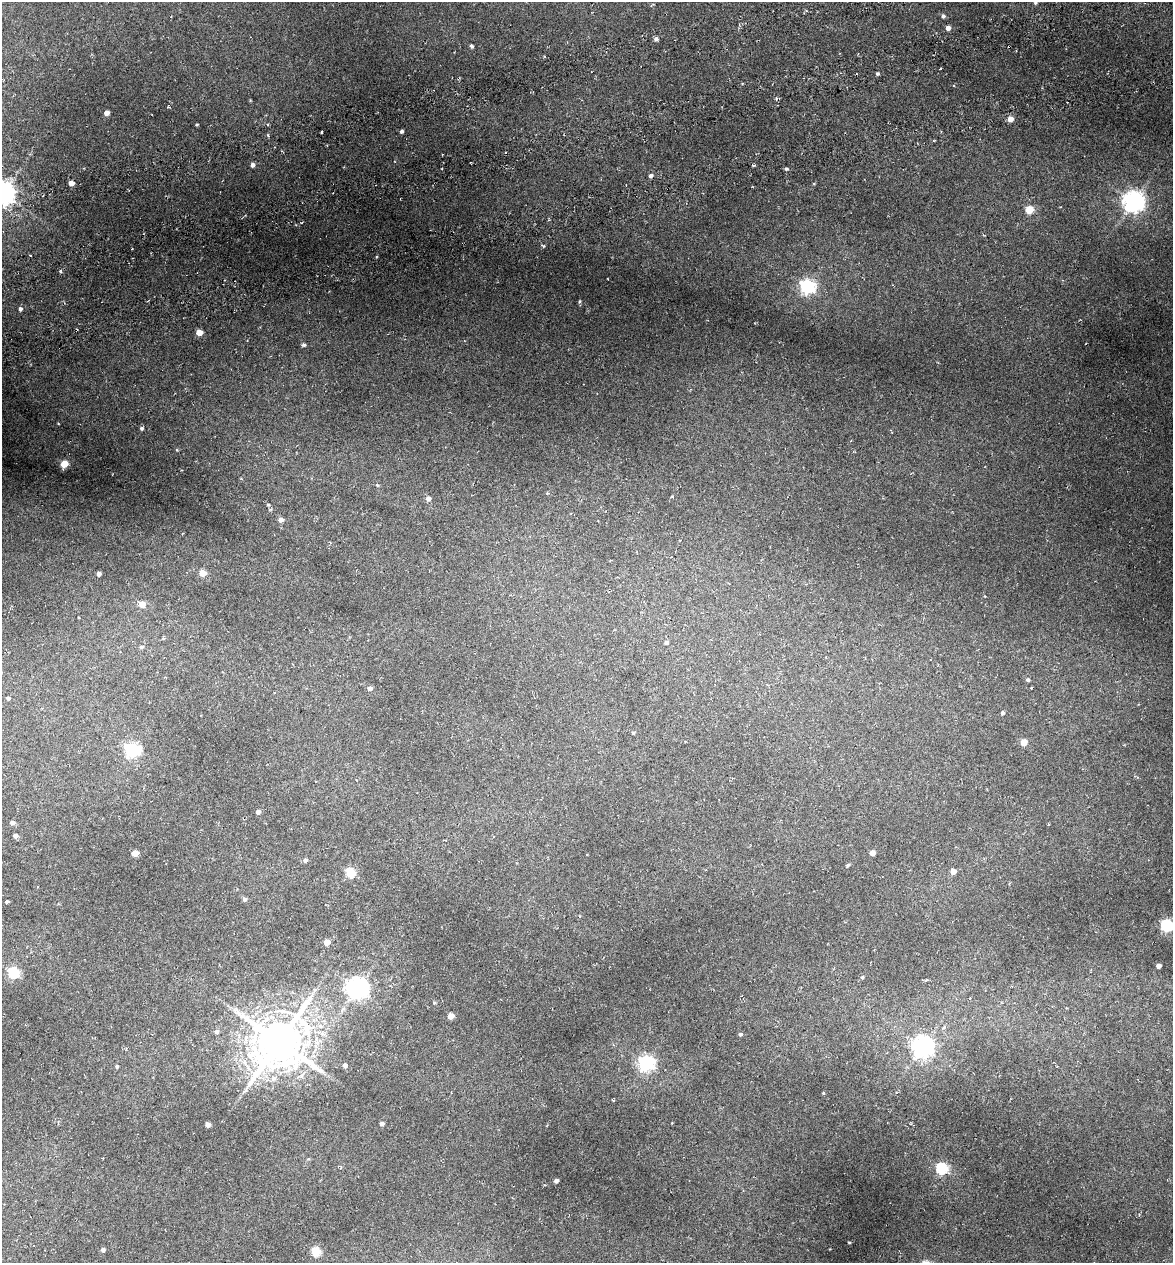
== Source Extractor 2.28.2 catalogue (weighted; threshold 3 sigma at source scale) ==
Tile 10 of 4 x 4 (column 2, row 3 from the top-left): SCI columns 1315-2485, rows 1337-2597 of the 4922 x 5194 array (HDU 1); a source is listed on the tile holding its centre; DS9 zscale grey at full resolution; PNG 1175 x 1265 px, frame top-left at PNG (2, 2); no overlay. Shown black and unused: <1% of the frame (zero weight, under 3 of 6 exposures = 5% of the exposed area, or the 3 px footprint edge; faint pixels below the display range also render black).
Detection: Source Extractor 2.28.2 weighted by HDU 2 'WHT'; one run over the whole footprint, this tile lists its part. Background 0.045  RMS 0.0048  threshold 0.0197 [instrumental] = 3 sigma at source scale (4.09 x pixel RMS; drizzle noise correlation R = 1.36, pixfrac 0.8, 0.0396/0.0396 arcsec/px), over >= 5 px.
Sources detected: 81; all 81 listed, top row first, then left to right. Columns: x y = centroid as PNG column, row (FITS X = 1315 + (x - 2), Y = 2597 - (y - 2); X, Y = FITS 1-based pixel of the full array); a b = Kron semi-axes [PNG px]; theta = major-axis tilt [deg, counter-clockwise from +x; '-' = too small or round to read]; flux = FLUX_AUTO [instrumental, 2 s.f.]
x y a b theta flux
1035 3 5 5 - 0.65
806 10 5 3 - 0.41
943 16 5 4 - 0.91
948 28 4 4 - 2.1
656 39 5 4 - 1.3
471 46 4 4 - 0.84
877 74 4 3 - 0.77
106 113 4 4 - 3.2
1010 119 5 5 - 3.8
197 125 4 3 - 0.43
402 131 4 4 - 0.98
253 165 4 4 - 1.6
753 165 4 3 - 0.52
786 169 4 4 - 0.75
650 175 5 4 - 1.4
71 183 4 4 - 3.9
814 183 5 3 - 0.33
3 193 8 7 - 420
1133 201 7 7 - 290
1029 210 5 5 - 14
543 246 5 3 - 0.52
61 271 5 3 - 0.57
807 286 6 6 - 97
579 301 5 3 - 0.55
20 309 5 4 - 1.1
199 332 5 4 - 7
304 345 5 4 - 0.79
142 428 4 4 - 0.78
64 464 5 4 - 13
377 485 5 4 - 0.43
547 493 3 3 - 0.41
428 499 5 5 - 1.9
268 505 5 4 - 0.58
281 520 5 4 - 2.1
202 573 5 4 - 6.4
99 574 4 4 - 1.6
142 604 5 5 - 5.4
666 642 5 4 - 1.2
141 647 5 4 - 0.74
1028 680 4 4 - 0.8
370 688 5 5 - 1.7
8 698 4 4 - 0.87
1003 713 4 4 - 0.97
633 733 4 4 - 0.43
1023 742 5 4 - 6.3
132 750 6 6 - 94
258 812 4 4 - 1.8
12 823 5 4 - 1.5
15 836 5 4 - 1.8
135 853 5 4 - 8
872 853 4 4 - 3.9
305 860 5 5 - 1.1
848 865 5 4 - 0.68
953 871 4 4 - 3.5
351 873 5 5 - 23
245 899 5 5 - 1
6 902 4 3 - 0.78
1167 925 6 6 - 62
327 942 5 4 - 5.3
1158 966 4 4 - 2.5
13 973 6 5 - 39
862 977 4 4 - 0.52
926 980 5 3 - 0.57
357 988 8 7 - 300
434 1003 4 4 - 0.42
451 1016 5 4 - 5.1
217 1032 5 5 - 1.3
740 1034 5 5 - 0.76
279 1041 16 14 45 2000
923 1046 7 7 - 270
646 1063 7 6 - 120
345 1065 5 5 - 1.8
117 1066 4 4 - 0.76
823 1093 4 3 - 0.4
382 1123 4 4 - 1.3
208 1125 4 4 - 2.6
942 1168 6 6 - 43
556 1181 4 4 - 1.5
849 1243 3 2 - 0.3
103 1250 5 4 - 1
316 1252 5 5 - 20
Isophote crosses this tile's border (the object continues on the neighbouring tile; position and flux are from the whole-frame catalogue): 3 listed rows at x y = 1035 3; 3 193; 1167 925
Unlisted compact peaks at least as high as the median listed source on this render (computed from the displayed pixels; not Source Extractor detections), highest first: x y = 177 450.